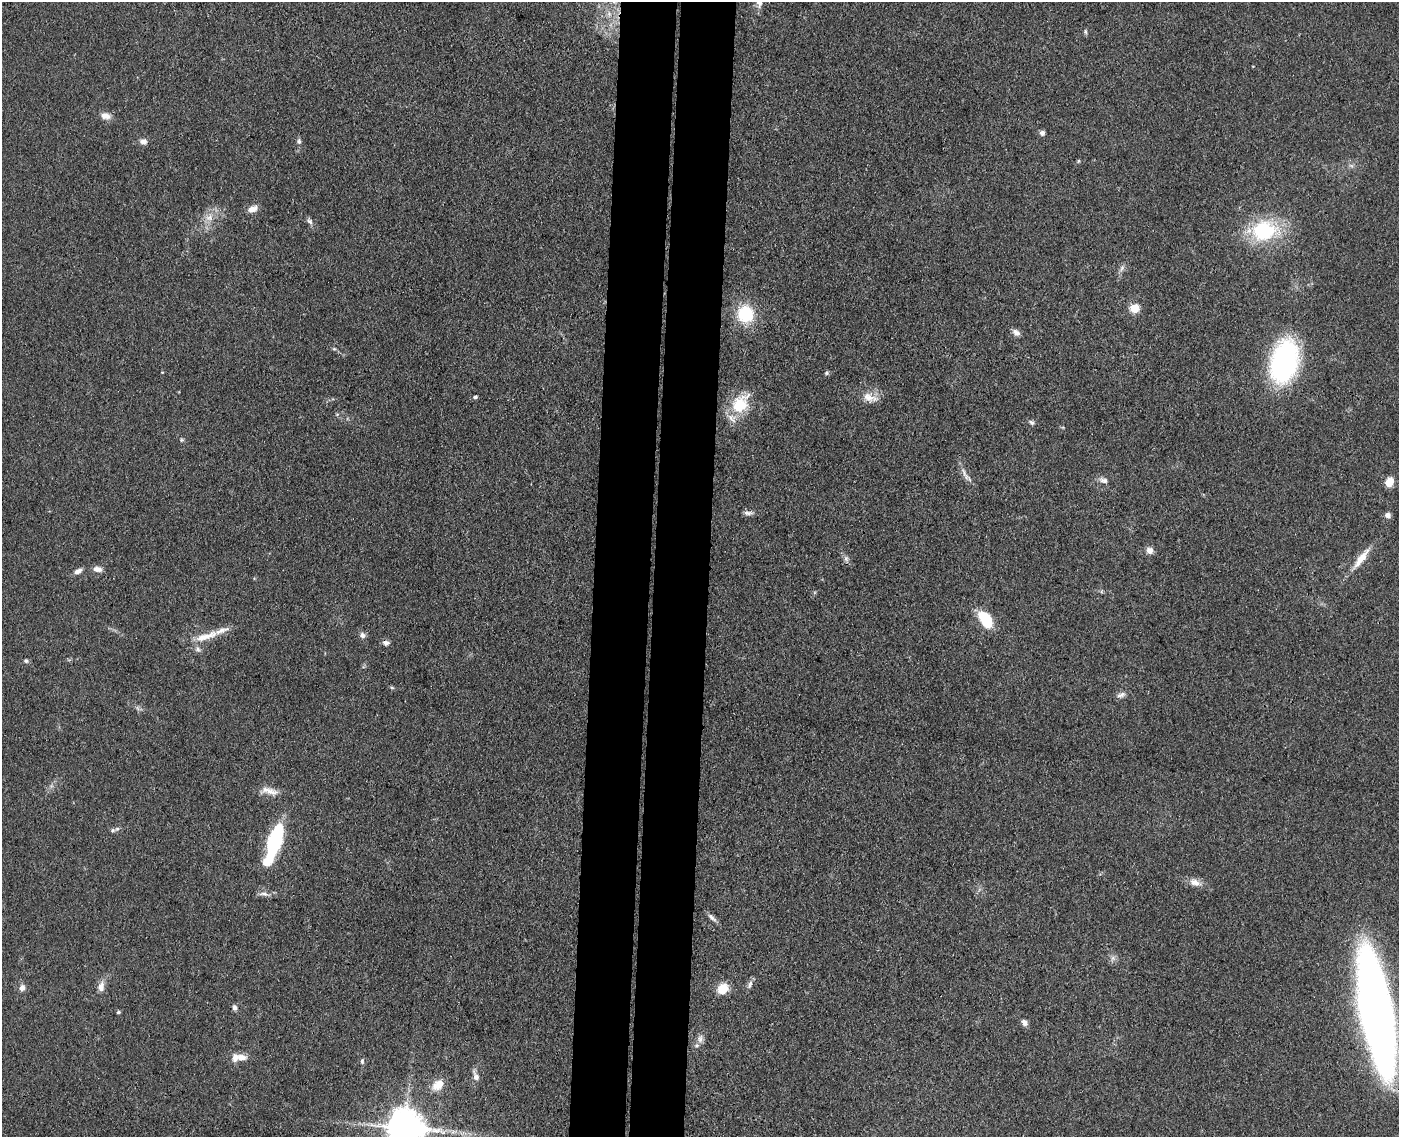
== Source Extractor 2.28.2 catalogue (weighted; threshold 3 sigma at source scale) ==
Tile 5 of 3 x 4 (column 2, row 2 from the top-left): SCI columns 1672-3068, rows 2277-3411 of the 4629 x 4554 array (HDU 1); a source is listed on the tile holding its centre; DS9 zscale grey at full resolution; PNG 1401 x 1139 px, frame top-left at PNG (2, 2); no overlay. Shown black and unused: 8% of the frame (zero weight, under 3 of 4 exposures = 5% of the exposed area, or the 3 px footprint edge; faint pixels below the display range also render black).
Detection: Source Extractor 2.28.2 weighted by HDU 2 'WHT'; one run over the whole footprint, this tile lists its part. Background 0.0894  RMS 0.0064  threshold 0.029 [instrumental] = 3 sigma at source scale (4.5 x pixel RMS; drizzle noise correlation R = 1.50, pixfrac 1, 0.05/0.05 arcsec/px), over >= 5 px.
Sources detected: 64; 3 inside a brighter listed object's ellipse — not listed separately; the other 61 listed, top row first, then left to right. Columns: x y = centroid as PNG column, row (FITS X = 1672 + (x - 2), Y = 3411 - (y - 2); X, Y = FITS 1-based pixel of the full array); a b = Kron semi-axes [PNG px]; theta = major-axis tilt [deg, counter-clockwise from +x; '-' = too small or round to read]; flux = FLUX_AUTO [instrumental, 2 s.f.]
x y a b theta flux
1085 32 7 5 -89 1.1
105 116 14 9 -12 4.6
1042 133 7 6 - 1.9
144 141 9 7 -4 2.9
299 141 7 6 - 1.6
1078 161 6 3 71 0.67
252 209 13 8 23 4.4
209 218 11 9 -5 4.9
310 221 8 7 - 2
1264 231 32 24 14 48
1122 268 10 5 55 2
1135 308 5 5 - 27
745 314 16 15 - 32
1016 332 10 6 -38 2.9
334 349 6 4 0 0.82
1285 361 33 20 76 140
826 373 5 5 - 1
475 397 4 4 - 1.5
870 397 22 11 -17 7.5
740 404 26 18 53 22
1032 422 7 5 -41 1.5
181 440 6 4 89 0.88
966 477 11 6 -64 2.7
1104 480 12 7 -10 2.9
1389 482 9 7 63 8.4
748 513 11 6 -4 2.4
1388 515 6 6 - 2.7
1150 550 8 7 - 3.8
846 558 7 6 - 1.9
1361 558 34 8 53 10
97 569 12 7 -9 3.4
78 571 10 6 29 2.9
986 619 15 9 -55 29
362 635 8 7 - 2.3
206 636 37 9 18 11
386 643 8 6 -7 2.5
198 649 7 5 -47 1.7
26 661 6 5 - 1.1
392 687 6 4 -2 0.85
1121 695 12 7 20 2.7
271 792 21 8 -7 6.3
113 830 6 5 - 1.4
274 842 38 11 72 72
1195 882 15 8 -23 5
264 894 16 5 -5 2.9
712 917 14 6 -41 2.4
1113 958 7 5 89 1.7
750 984 12 5 73 2.2
101 987 13 8 80 4.7
22 988 9 7 77 2.9
723 989 11 9 46 13
235 1007 7 6 - 1.9
1375 1011 89 22 -79 670
118 1012 4 4 - 1.2
1024 1023 8 6 -58 2.7
700 1039 13 7 84 3.5
241 1057 14 9 -6 5.4
362 1061 8 5 -82 1.4
476 1076 13 7 -69 3.7
438 1085 17 12 35 8
405 1128 11 10 - 1800
Isophote crosses this tile's border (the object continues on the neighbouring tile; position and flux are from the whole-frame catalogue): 2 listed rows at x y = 1375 1011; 405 1128